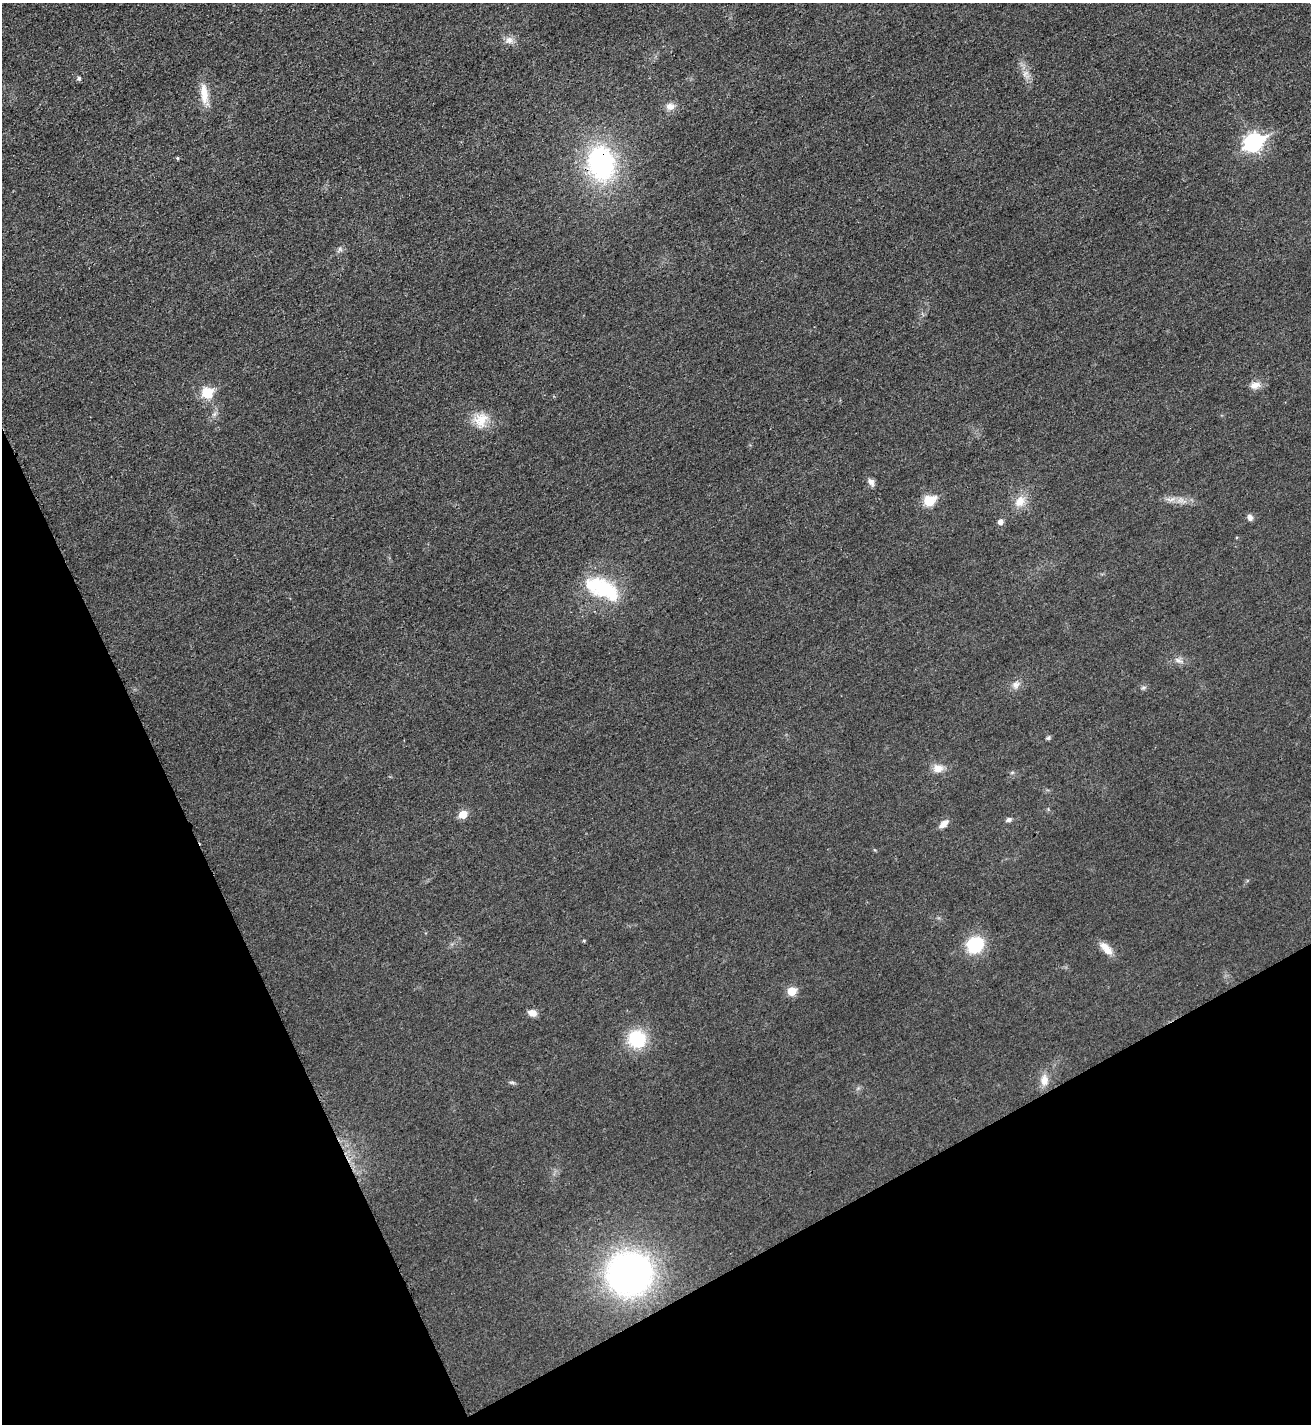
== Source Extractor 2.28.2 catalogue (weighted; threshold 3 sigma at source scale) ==
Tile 14 of 4 x 4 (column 2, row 4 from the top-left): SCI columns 1474-2782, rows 18-1439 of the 5701 x 5713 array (HDU 1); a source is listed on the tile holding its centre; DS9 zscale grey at full resolution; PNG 1313 x 1426 px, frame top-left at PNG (2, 3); no overlay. Shown black and unused: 24% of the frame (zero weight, under 3 of 4 exposures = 1% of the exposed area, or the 3 px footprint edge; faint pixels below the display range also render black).
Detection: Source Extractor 2.28.2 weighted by HDU 2 'WHT'; one run over the whole footprint, this tile lists its part. Background 0.0167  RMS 0.0057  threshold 0.0258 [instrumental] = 3 sigma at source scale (4.5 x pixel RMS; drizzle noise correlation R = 1.50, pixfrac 1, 0.05/0.05 arcsec/px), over >= 5 px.
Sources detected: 35; all 35 listed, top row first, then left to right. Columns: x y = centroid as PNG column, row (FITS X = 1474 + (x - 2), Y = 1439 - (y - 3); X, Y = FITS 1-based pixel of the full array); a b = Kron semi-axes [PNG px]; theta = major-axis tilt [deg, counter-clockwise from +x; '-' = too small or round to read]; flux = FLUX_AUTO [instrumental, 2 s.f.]
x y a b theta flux
509 40 11 10 - 3.6
1025 73 10 6 49 2.5
79 78 5 5 - 1.4
204 94 30 10 -83 9.4
670 106 12 9 -2 3.9
1253 142 9 7 28 190
177 158 4 4 - 0.66
601 163 35 26 -79 92
1255 385 15 9 8 4.4
207 393 6 6 - 28
481 420 21 18 68 11
871 482 10 7 -58 2.5
1171 499 16 6 3 3.9
929 501 6 6 - 34
1020 501 16 12 58 7.9
1250 517 8 7 - 2.3
1000 522 6 6 - 2.9
602 588 43 20 -26 40
1178 660 14 5 -28 2.4
1016 685 12 10 33 3.6
1143 688 7 4 30 1.1
1048 738 6 5 - 1
938 768 14 11 1 5.4
463 814 6 6 - 11
1009 820 7 5 12 1.7
944 824 11 7 37 3.9
584 941 4 4 - 0.58
975 945 20 17 41 25
1106 948 19 9 -45 6.4
792 991 6 5 - 16
532 1013 10 7 -15 4.1
637 1039 20 18 -45 27
1044 1080 16 11 -90 5.8
512 1082 10 4 -11 1.1
629 1274 38 37 - 220
Overlapping masked pixels (flux is a lower limit): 1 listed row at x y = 601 163